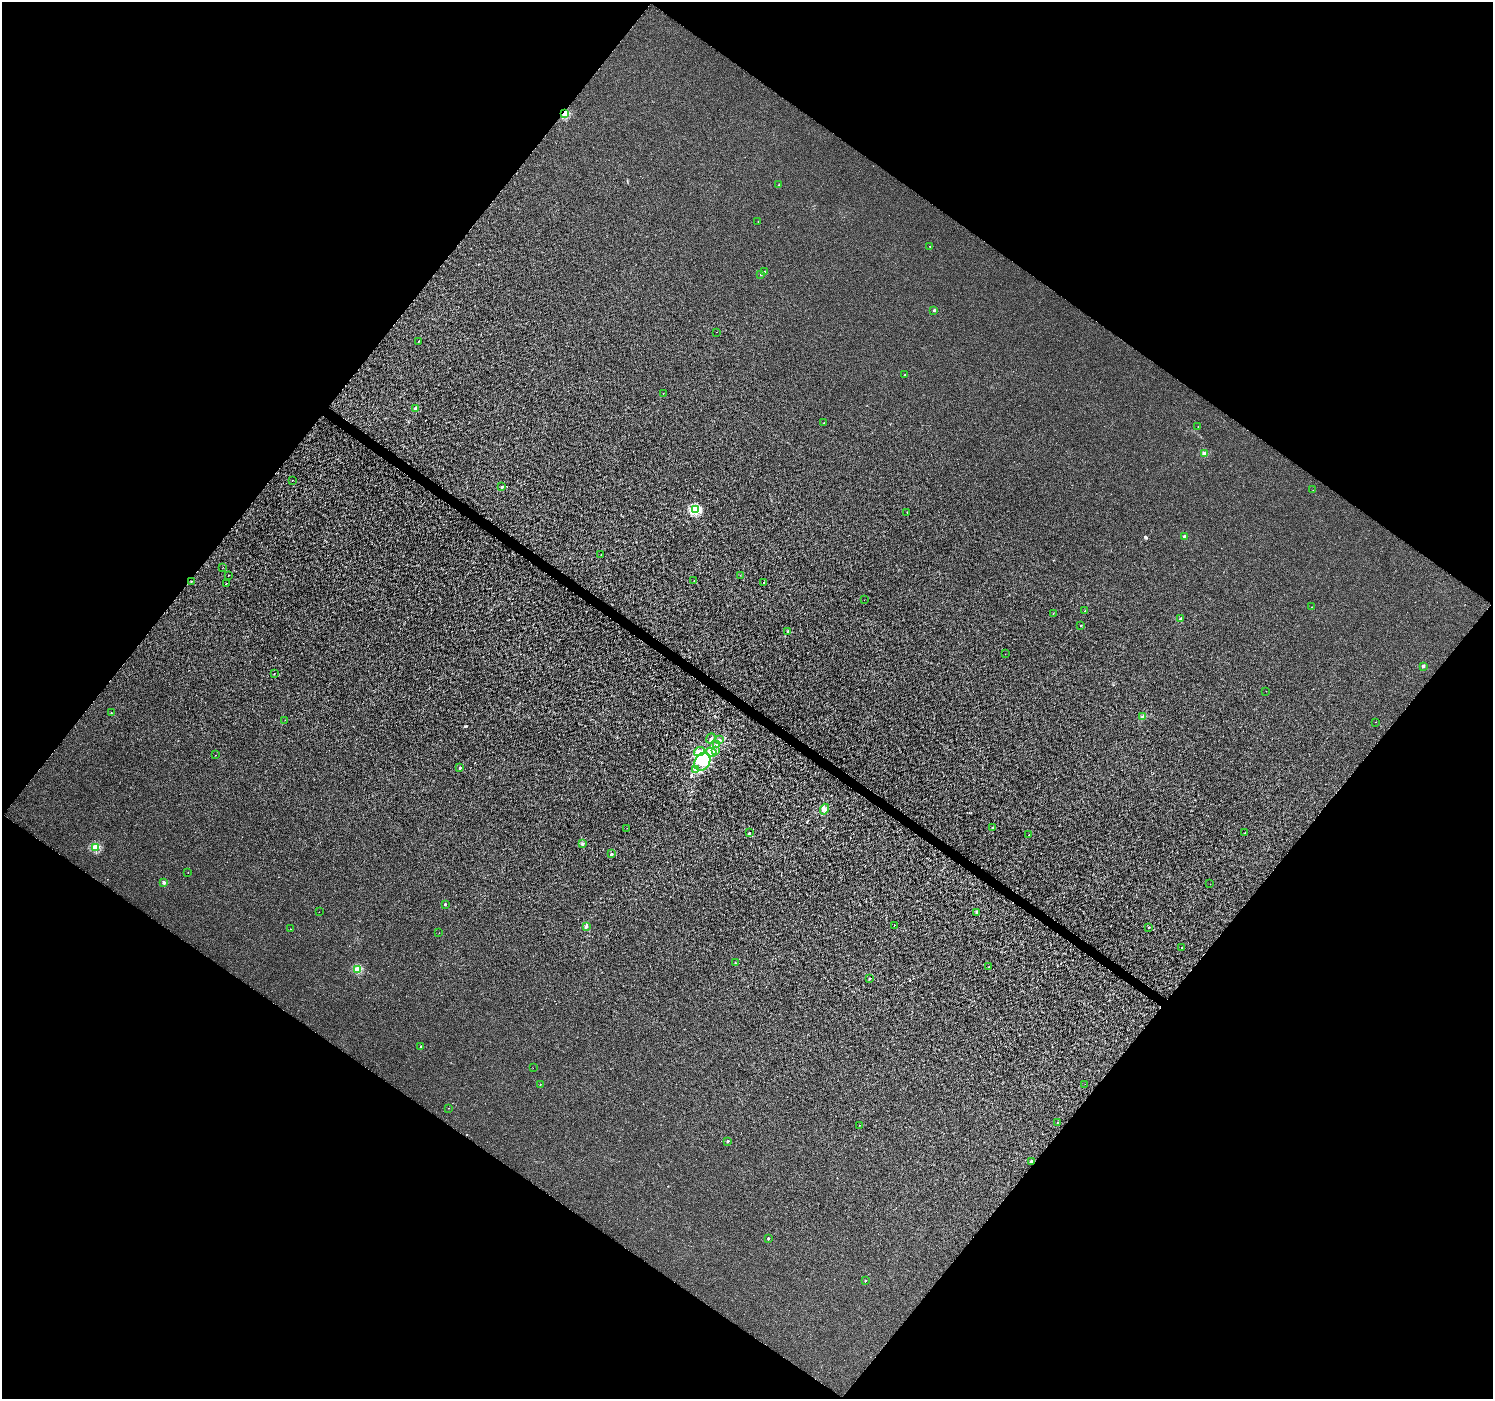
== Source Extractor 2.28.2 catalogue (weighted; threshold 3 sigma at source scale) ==
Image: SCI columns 7-5969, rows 245-5831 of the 5969 x 6009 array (HDU 1 of 3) = the unmasked area's bounding box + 8 px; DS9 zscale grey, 4 x 4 block average (1 PNG px = mean of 4 x 4 image px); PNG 1495 x 1401 px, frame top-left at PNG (2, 2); each listed source drawn as its Kron ellipse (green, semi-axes under 4 px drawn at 4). Shown black and unused: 50% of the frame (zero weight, under 3 of 6 exposures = <1% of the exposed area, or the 3 px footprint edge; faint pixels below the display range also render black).
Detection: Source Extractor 2.28.2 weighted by HDU 2 'WHT'. Background 2.44e-04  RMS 0.0019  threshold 0.00763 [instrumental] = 3 sigma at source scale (4.09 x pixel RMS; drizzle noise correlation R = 1.36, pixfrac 0.8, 0.0396/0.0396 arcsec/px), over >= 5 px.
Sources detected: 100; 4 inside a brighter object's white glare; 4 cosmic-ray / hot-pixel residue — neither listed nor drawn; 1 coinciding with a brighter row at this scale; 1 inside a brighter listed object's ellipse — not listed separately; the other 90 listed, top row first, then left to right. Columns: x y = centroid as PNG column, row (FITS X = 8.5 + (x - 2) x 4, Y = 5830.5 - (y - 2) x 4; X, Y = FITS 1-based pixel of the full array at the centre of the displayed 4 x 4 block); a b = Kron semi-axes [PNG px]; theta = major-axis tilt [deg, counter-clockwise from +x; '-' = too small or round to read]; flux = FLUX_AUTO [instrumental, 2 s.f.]
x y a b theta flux
564 114 2 2 - 42
779 185 2 2 - 0.25
758 222 2 2 - 0.44
930 246 2 2 - 0.49
764 272 2 2 - 2.2
761 274 2 2 - 2.3
934 310 2 2 - 5
717 332 2 2 - 0.16
418 342 2 2 - 0.39
905 375 2 2 - 0.44
663 394 2 2 - 0.15
416 409 2 2 - 14
824 423 2 2 - 1.1
1198 426 2 2 - 0.49
1204 454 2 2 - 19
292 480 2 2 - 0.27
501 487 2 2 - 3.4
1313 490 2 2 - 0.29
695 509 2 2 - 79
907 512 2 2 - 0.44
1184 536 2 2 - 7.1
601 555 2 2 - 0.22
223 567 2 2 - 0.16
228 575 2 2 - 0.75
740 575 2 2 - 0.24
694 580 2 2 - 0.35
191 581 2 2 - 0.78
763 582 2 2 - 0.4
226 583 2 2 - 0.61
864 600 2 2 - 0.12
1312 607 2 2 - 0.33
1085 611 2 2 - 0.95
1053 613 2 2 - 0.41
1181 619 2 2 - 6.8
1081 626 2 2 - 1.1
788 631 2 2 - 2.9
1005 654 2 2 - 0.14
1423 666 2 2 - 7
274 674 2 2 - 0.77
1266 691 2 2 - 0.13
111 712 2 2 - 0.41
1143 717 2 2 - 11
285 720 2 2 - 0.15
1376 722 2 2 - 0.24
711 738 5 2 - 1.8
719 740 4 2 - 1.5
716 745 2 2 - 0.41
699 751 5 3 - 3.1
716 751 3 2 - 1.2
711 752 6 2 -19 2.2
215 755 2 2 - 0.29
702 762 9 7 58 26
460 768 2 2 - 3.9
695 769 3 3 - 1.7
824 809 5 4 - 3.3
627 828 2 2 - 0.18
993 828 2 2 - 2.7
749 833 2 2 - 3.3
1244 833 2 2 - 0.69
1029 835 2 2 - 0.28
582 844 3 2 - 0.7
95 847 2 2 - 39
611 854 2 2 - 5.3
188 872 2 2 - 0.27
164 882 2 2 - 8.6
1210 884 2 2 - 0.2
445 904 2 2 - 3.2
319 912 2 2 - 0.21
977 912 2 2 - 2.1
894 925 2 2 - 0.59
586 926 3 2 - 2.1
1149 927 2 2 - 1.7
290 929 2 2 - 0.28
439 933 2 2 - 0.4
1182 947 2 2 - 0.3
735 963 2 2 - 0.92
988 967 2 2 - 0.45
357 969 2 2 - 39
870 978 2 2 - 2.7
421 1046 2 2 - 3.9
533 1068 2 2 - 0.13
540 1084 2 2 - 0.44
1085 1084 2 2 - 0.2
448 1108 2 2 - 0.35
1057 1122 2 2 - 0.52
859 1125 2 2 - 0.31
728 1141 2 2 - 3.2
1031 1161 2 2 - 3.4
768 1238 2 2 - 2.8
865 1280 2 2 - 1.5
Overlapping masked pixels (flux is a lower limit): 2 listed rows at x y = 564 114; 191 581
Diffuse or blended objects may show on this block-average render without a row.